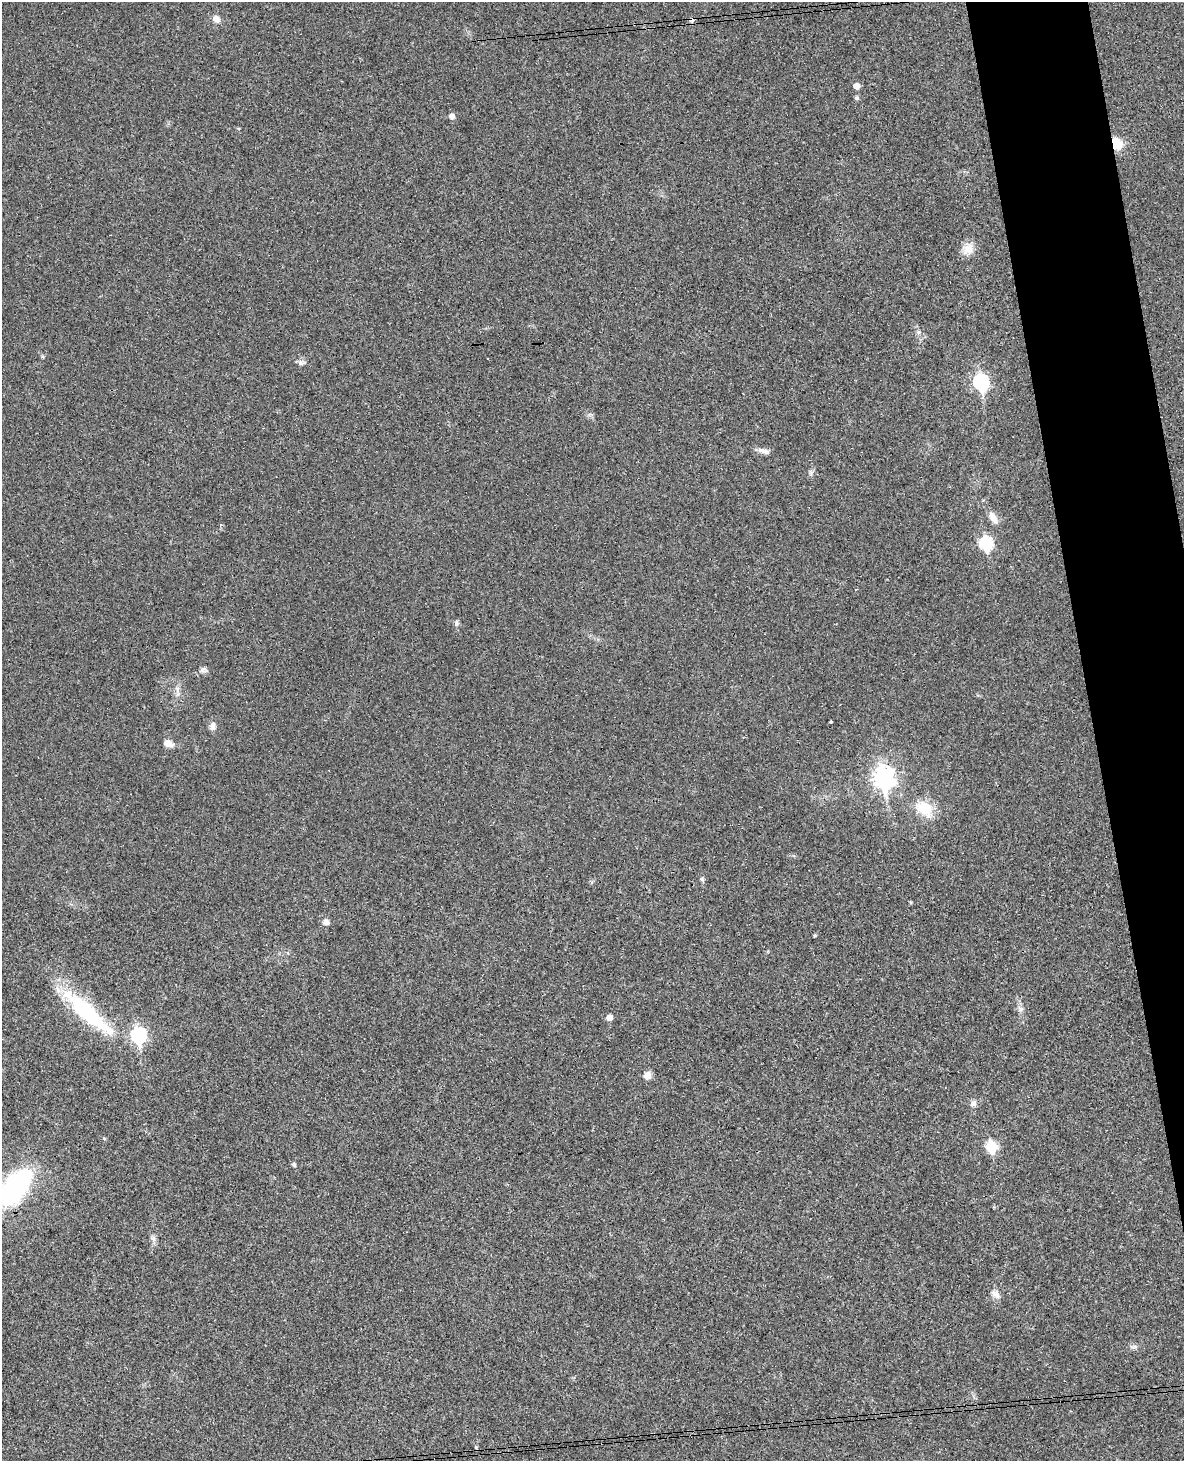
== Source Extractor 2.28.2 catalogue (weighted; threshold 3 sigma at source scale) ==
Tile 6 of 4 x 3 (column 2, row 2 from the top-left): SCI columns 1243-2424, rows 1713-3171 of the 4844 x 4777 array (HDU 1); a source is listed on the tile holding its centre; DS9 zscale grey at full resolution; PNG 1186 x 1463 px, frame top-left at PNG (2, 2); no overlay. Shown black and unused: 6% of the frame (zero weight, under 3 of 4 exposures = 6% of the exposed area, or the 3 px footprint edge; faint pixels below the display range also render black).
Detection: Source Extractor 2.28.2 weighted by HDU 2 'WHT'; one run over the whole footprint, this tile lists its part. Background 0.035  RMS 0.0042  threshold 0.0187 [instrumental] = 3 sigma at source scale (4.5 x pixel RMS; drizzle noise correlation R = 1.50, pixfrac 1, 0.05/0.05 arcsec/px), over >= 5 px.
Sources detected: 36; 2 cosmic-ray / hot-pixel residue — not listed; the other 34 listed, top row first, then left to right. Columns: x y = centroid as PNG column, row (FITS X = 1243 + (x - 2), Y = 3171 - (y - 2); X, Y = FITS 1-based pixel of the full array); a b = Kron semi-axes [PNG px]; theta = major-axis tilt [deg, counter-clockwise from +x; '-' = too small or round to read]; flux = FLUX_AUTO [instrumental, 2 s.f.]
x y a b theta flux
216 19 10 8 -35 2.3
691 20 7 6 - 1.1
856 86 5 5 - 3.1
856 98 6 5 - 0.7
452 116 5 5 - 2
1117 143 14 10 -53 7.2
968 249 15 13 48 4.5
919 332 6 5 - 0.87
301 363 7 6 - 1.2
981 382 8 7 - 73
764 451 17 6 -15 2.2
993 517 16 8 -59 3.4
986 543 7 6 - 41
456 623 7 5 83 0.89
203 670 9 7 39 1.3
830 722 3 3 - 0.7
212 726 10 7 84 1.9
168 743 12 8 -25 2.5
884 778 10 8 -81 190
924 808 21 15 -43 11
702 879 6 5 - 0.7
326 922 8 8 - 1.8
1020 1009 9 7 -46 1.5
87 1012 74 16 -42 42
609 1017 5 5 - 2.9
139 1035 8 7 - 73
647 1075 9 8 - 2.5
973 1103 8 8 - 1.6
104 1139 5 3 - 0.39
992 1146 7 6 - 22
294 1164 7 4 -63 0.65
15 1187 33 17 52 67
154 1239 9 4 -71 1.1
996 1294 14 7 -42 2.1
Overlapping masked pixels (flux is a lower limit): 2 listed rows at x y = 691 20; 1117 143
Isophote crosses this tile's border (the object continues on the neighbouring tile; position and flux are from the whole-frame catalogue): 1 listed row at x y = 15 1187